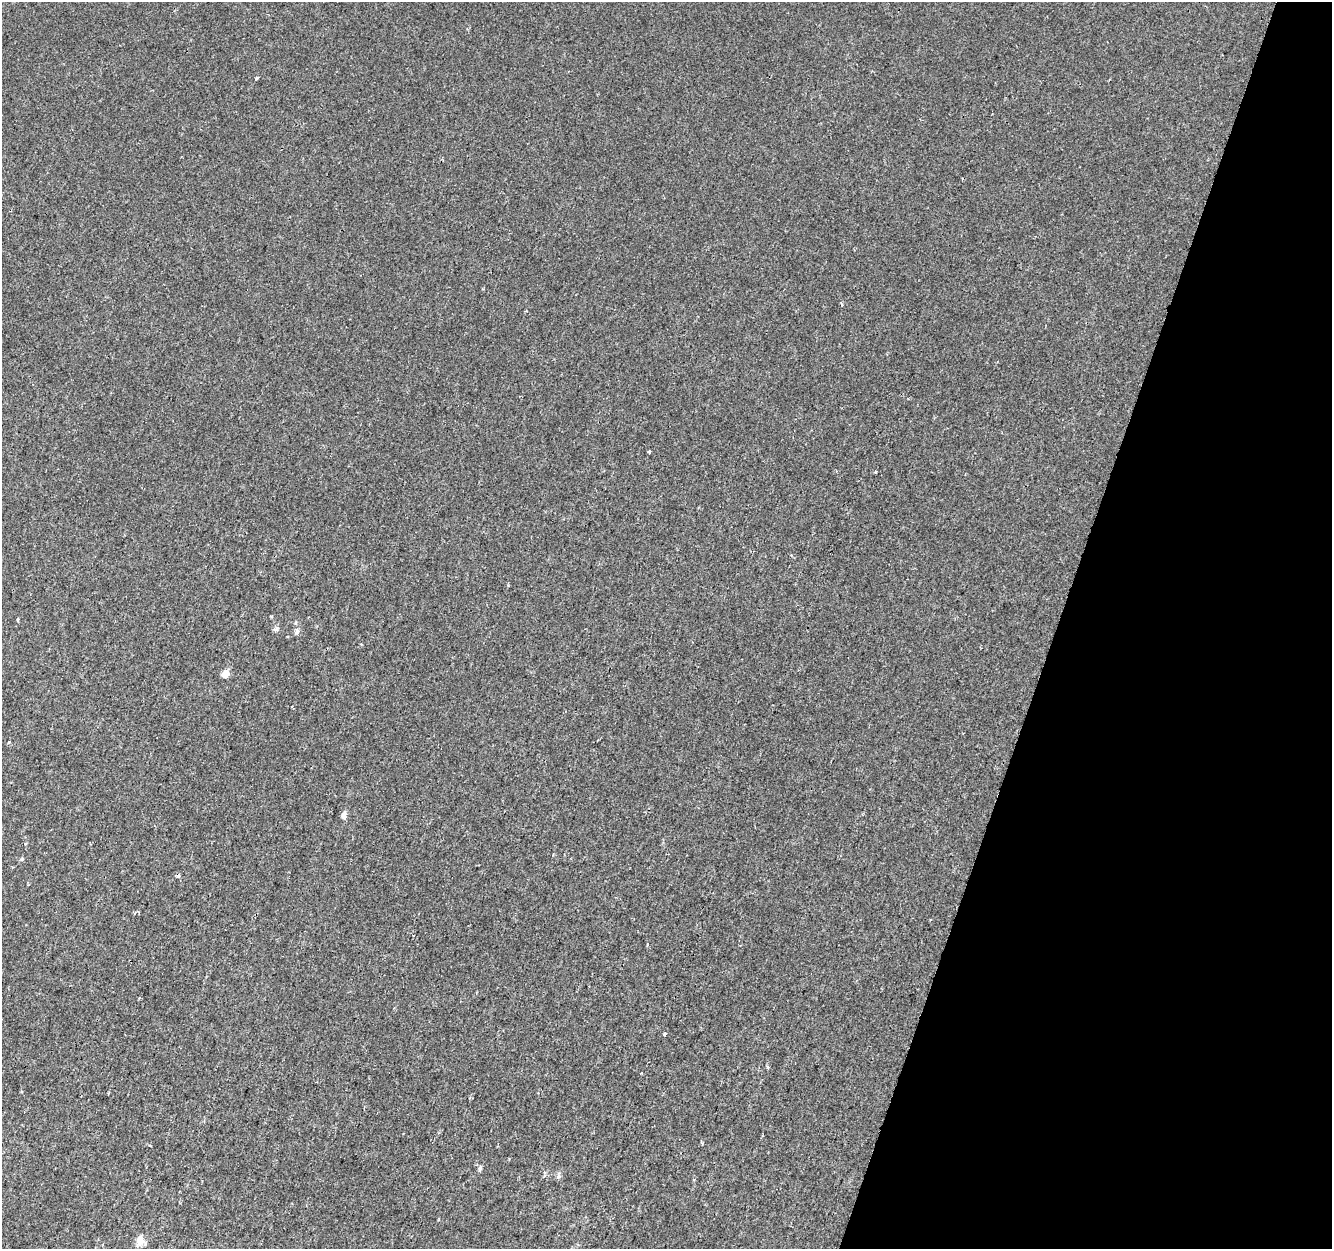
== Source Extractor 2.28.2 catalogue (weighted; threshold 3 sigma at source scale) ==
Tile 8 of 4 x 4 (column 4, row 2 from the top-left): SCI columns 4014-5343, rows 2818-4064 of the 5356 x 5574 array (HDU 1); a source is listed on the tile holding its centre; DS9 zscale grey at full resolution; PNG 1334 x 1251 px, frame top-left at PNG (2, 2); no overlay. Shown black and unused: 21% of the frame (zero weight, under 2 of 3 exposures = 2% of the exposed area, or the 3 px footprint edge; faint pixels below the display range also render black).
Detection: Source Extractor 2.28.2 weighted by HDU 2 'WHT'; one run over the whole footprint, this tile lists its part. Background 1.95e-05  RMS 0.0028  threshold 0.0126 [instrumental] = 3 sigma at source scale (4.5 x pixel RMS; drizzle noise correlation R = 1.50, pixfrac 1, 0.0396/0.0396 arcsec/px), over >= 5 px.
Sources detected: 15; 1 cosmic-ray / hot-pixel residue — not listed; the other 14 listed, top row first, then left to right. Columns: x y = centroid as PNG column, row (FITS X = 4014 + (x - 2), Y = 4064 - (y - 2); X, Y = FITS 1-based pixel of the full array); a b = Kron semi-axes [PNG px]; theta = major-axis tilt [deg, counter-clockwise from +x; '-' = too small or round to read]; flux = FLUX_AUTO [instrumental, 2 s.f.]
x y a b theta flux
257 78 4 3 - 0.61
649 452 5 3 - 0.25
875 472 3 2 - 0.29
18 619 5 3 - 0.23
276 629 7 5 4 0.63
297 632 7 5 74 0.8
225 674 6 5 - 2.8
8 742 3 3 - 0.56
344 815 8 5 74 1.3
647 944 3 3 - 0.87
664 1034 4 3 - 1.1
767 1067 4 4 - 0.38
480 1168 7 4 61 0.49
140 1241 11 8 76 2.4